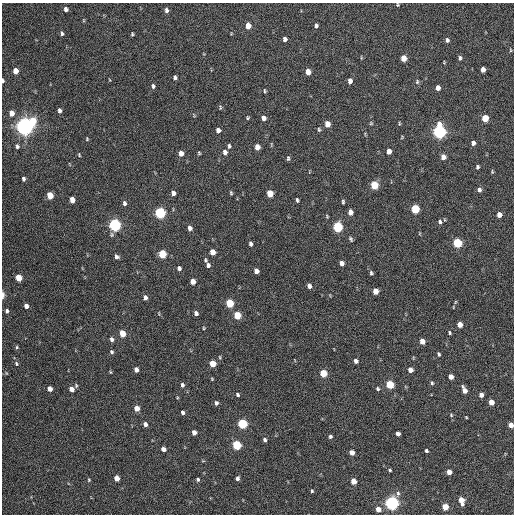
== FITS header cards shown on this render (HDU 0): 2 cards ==
NAXIS1  =                  512 / Axis length
NAXIS2  =                  512 / Axis length

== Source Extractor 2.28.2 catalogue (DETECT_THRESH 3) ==
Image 512 x 512 px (HDU 0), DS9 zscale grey, 1 PNG px = 1 image px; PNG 516 x 516 px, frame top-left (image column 1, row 512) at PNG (2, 3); no overlay
Background 236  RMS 15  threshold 45.1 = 3 sigma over >= 5 px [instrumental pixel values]
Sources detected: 152; all 152 listed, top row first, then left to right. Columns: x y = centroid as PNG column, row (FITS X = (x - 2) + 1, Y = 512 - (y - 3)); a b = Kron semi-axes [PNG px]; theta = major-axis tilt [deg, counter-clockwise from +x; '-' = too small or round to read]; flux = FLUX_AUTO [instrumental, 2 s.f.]
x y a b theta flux
398 5 5 3 - 980
66 9 5 4 - 3400
166 10 6 4 -80 2900
316 25 5 4 - 2100
248 26 5 4 - 11000
62 33 6 4 -80 1900
132 34 4 3 - 1200
285 39 5 4 - 3400
447 40 6 5 - 2400
511 50 5 3 - 950
403 58 5 4 - 14000
460 58 6 4 86 2100
483 69 5 4 - 6000
15 71 5 4 - 11000
308 72 5 4 - 9500
175 78 4 4 - 2400
3 81 4 2 - 2100
350 81 6 4 85 4600
417 82 7 5 77 1600
153 86 6 4 -88 2100
438 88 5 4 - 5500
265 91 5 3 - 1200
220 107 7 3 84 1100
59 110 5 3 - 2600
12 113 5 4 - 6800
248 118 4 3 - 1100
263 118 5 4 - 5300
485 118 5 5 - 23000
33 121 8 6 -83 20000
371 123 5 5 - 1200
327 124 6 5 - 8300
399 124 5 3 - 940
24 126 6 5 - 790000
319 129 5 4 - 1300
218 130 5 4 - 4200
439 131 7 5 -89 290000
402 137 5 3 - 770
87 139 5 4 - 940
473 143 5 4 - 3300
17 146 5 4 - 2000
229 146 6 4 85 1700
257 147 5 4 - 9100
389 151 5 4 - 6500
225 152 6 5 - 4400
181 153 5 4 - 7700
199 153 4 3 - 1200
79 155 5 3 - 940
443 157 5 5 - 5600
288 158 6 4 90 1600
477 167 4 3 - 1800
492 172 5 4 - 1100
23 179 4 3 - 2400
374 185 6 5 - 32000
479 190 5 4 - 3200
173 193 5 4 - 4300
231 193 5 3 - 1300
270 193 5 5 - 19000
50 195 5 4 - 21000
72 200 5 4 - 10000
297 200 4 3 - 1600
343 202 5 3 - 1600
124 203 6 5 - 2500
415 209 5 5 - 49000
350 212 5 4 - 5700
160 213 6 5 - 130000
499 215 5 4 - 6900
440 222 6 4 -71 2000
114 225 6 5 - 220000
338 227 6 5 - 87000
190 228 6 4 -85 4700
351 239 6 4 -63 1600
457 243 5 5 - 72000
251 244 5 4 - 2500
212 252 5 4 - 11000
162 254 5 5 - 37000
116 257 5 4 - 2700
205 260 6 4 -88 1400
341 263 5 4 - 5400
208 265 6 4 -77 2700
179 268 5 5 - 2700
256 271 5 4 - 6100
371 273 5 4 - 1800
18 278 5 4 - 19000
193 281 5 4 - 9200
309 286 5 4 - 4300
375 291 5 5 - 9600
3 295 8 4 89 3600
145 298 5 4 - 4200
455 302 6 3 71 950
230 303 5 5 - 39000
26 306 5 4 - 5500
7 311 6 4 88 2000
196 313 4 4 - 3100
237 315 5 5 - 27000
460 325 5 4 - 9300
204 328 3 3 - 930
122 333 5 4 - 18000
449 333 5 4 - 1300
112 339 5 4 - 3000
422 341 5 4 - 8700
17 347 5 4 - 1200
112 352 5 4 - 1800
439 354 5 4 - 1600
356 361 5 4 - 3500
16 363 6 4 -62 1700
213 364 5 4 - 19000
136 370 5 4 - 5800
410 370 5 4 - 6800
110 372 5 3 - 970
6 373 5 3 - 750
323 373 5 5 - 27000
451 377 5 4 - 7000
212 379 4 3 - 920
432 383 5 4 - 1500
390 384 5 5 - 40000
182 385 5 4 - 2200
50 389 5 4 - 6800
71 389 5 4 - 7500
378 389 5 5 - 1600
464 390 7 4 -65 7000
238 395 4 3 - 1700
481 395 5 4 - 5000
491 402 5 4 - 11000
216 403 5 4 - 2400
137 408 5 4 - 11000
183 413 4 3 - 2600
451 415 5 4 - 1200
466 417 3 2 - 830
145 424 4 4 - 4200
242 424 5 5 - 81000
511 425 4 4 - 7800
194 432 5 4 - 6200
398 434 4 4 - 3900
330 436 4 4 - 1700
265 440 5 4 - 2400
236 445 5 5 - 60000
163 449 4 4 - 5300
426 451 4 3 - 1600
352 453 5 4 - 7400
390 470 4 3 - 1300
449 472 4 4 - 8200
116 478 5 4 - 10000
237 478 5 4 - 2700
198 479 5 5 - 1800
89 480 4 4 - 1000
353 481 5 4 - 12000
312 491 4 3 - 1200
398 493 7 5 80 2400
461 500 7 4 -73 13000
392 503 5 5 - 330000
445 507 5 4 - 18000
378 509 5 4 - 9300
At the frame edge (FLAGS 8, measured only in part): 4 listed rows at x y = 398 5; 3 81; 3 295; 511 425